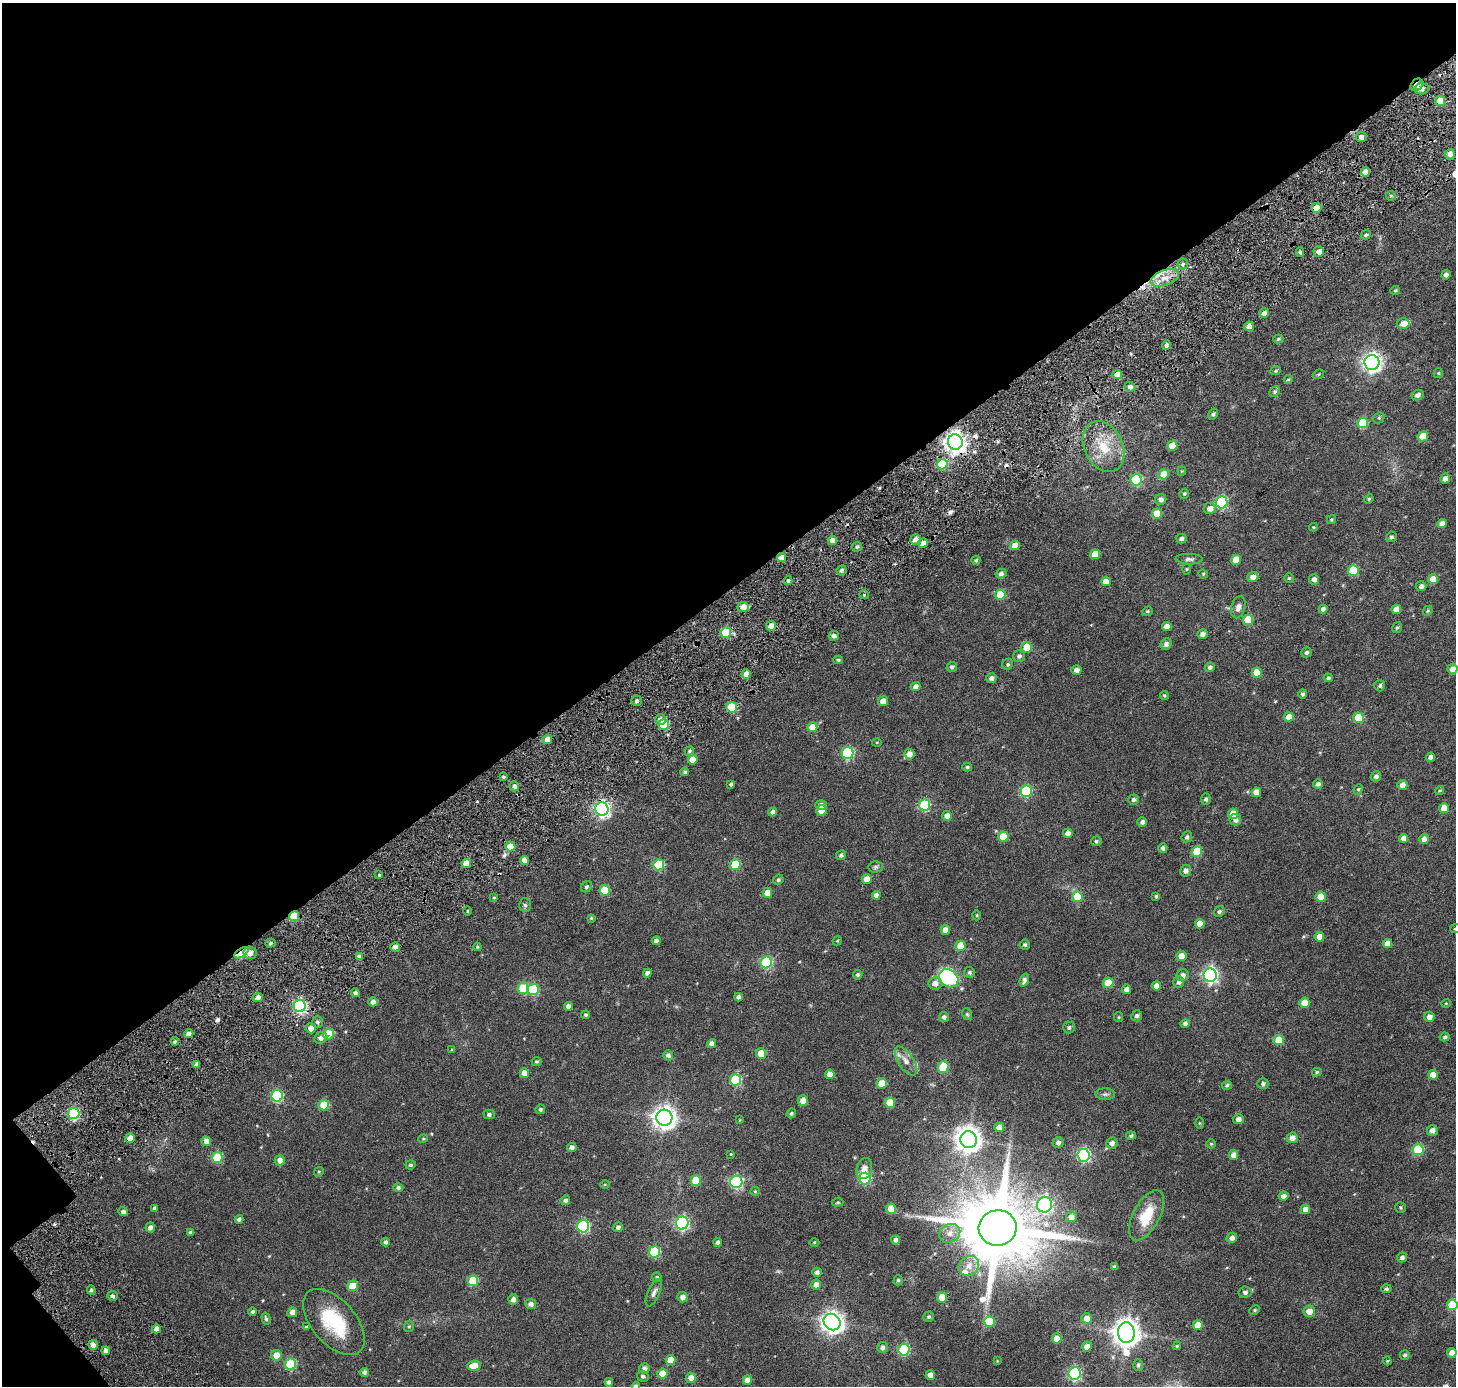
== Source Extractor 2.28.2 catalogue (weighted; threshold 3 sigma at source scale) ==
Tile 1 of 2 x 2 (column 1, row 1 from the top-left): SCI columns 166-1619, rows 1603-2986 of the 3240 x 3222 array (HDU 1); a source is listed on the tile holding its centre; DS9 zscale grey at full resolution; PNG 1458 x 1388 px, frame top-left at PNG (2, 3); each listed source drawn as its Kron ellipse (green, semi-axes under 4 px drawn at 4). Shown black and unused: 43% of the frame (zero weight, under 3 of 6 exposures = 12% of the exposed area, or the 3 px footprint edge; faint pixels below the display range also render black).
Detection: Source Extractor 2.28.2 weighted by HDU 2 'WHT'; one run over the whole footprint, this tile lists its part. Background 0.0347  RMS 0.0064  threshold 0.0263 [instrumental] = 3 sigma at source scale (4.09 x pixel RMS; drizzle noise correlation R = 1.36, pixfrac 0.8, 0.0396/0.0396 arcsec/px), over >= 5 px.
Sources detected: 387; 1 too faint to see at this stretch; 7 cosmic-ray / hot-pixel residue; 1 long thin detection or spike segment (spike, bleed or trail) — neither listed nor drawn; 3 inside a brighter listed object's ellipse — not listed separately; the other 375 listed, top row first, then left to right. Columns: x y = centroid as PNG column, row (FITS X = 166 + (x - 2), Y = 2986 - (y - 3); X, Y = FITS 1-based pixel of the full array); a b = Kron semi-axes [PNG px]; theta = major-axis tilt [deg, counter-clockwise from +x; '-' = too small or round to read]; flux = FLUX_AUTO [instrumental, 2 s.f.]
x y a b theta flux
1417 85 7 5 46 3.5
1422 89 7 6 - 2.4
1440 101 5 5 - 11
1361 137 5 5 - 2.4
1450 154 5 5 - 2.5
1365 172 4 4 - 4.2
1391 196 5 5 - 0.76
1316 208 5 5 - 6.2
1366 235 5 4 - 0.83
1300 252 5 4 - 1.1
1319 252 5 5 - 2.7
1183 264 6 5 - 1.1
1446 275 4 4 - 1.9
1165 278 15 7 19 5.9
1395 290 5 4 - 0.62
1264 313 5 4 - 2.1
1403 324 6 5 - 3.6
1249 326 5 5 - 3.4
1278 339 5 4 - 0.86
1166 345 4 4 - 2
1372 362 7 7 - 230
1276 371 5 4 - 0.69
1438 373 5 5 - 0.63
1318 374 6 4 22 0.63
1117 375 5 4 - 5.2
1288 379 4 4 - 0.58
1130 387 5 5 - 2
1274 392 6 4 45 1
1417 395 6 5 - 1.8
1213 414 6 4 59 1.2
1379 418 6 5 - 0.79
1363 423 5 5 - 19
1423 436 5 5 - 10
955 442 8 7 - 340
1104 446 27 19 -65 17
1172 446 5 5 - 10
942 464 5 5 - 23
1182 471 4 4 - 0.51
1164 474 5 5 - 7
1445 479 5 4 - 2.6
1136 480 6 5 - 35
1184 494 5 4 - 0.84
1161 499 6 5 - 2.1
1369 499 5 4 - 0.66
1222 502 6 6 - 51
1210 508 6 5 - 3.2
1157 514 5 5 - 11
1331 520 4 4 - 0.69
1442 524 5 4 - 3
1313 527 4 4 - 0.53
1391 537 5 5 - 1
916 539 5 5 - 2.7
1181 539 5 4 - 1.2
832 540 5 4 - 4.1
923 543 5 4 - 1.8
1015 546 5 4 - 5.4
857 547 5 5 - 1.1
1095 554 5 4 - 7.5
781 558 4 4 - 4.5
1189 559 13 5 -1 1.8
976 560 4 4 - 0.8
1236 560 5 4 - 7
1186 569 5 3 - 0.51
841 570 5 4 - 1.3
1353 570 5 5 - 21
1001 574 5 4 - 1.7
1203 574 5 4 - 0.62
1253 577 6 5 - 2.6
1289 578 5 4 - 0.62
1314 579 5 5 - 2.2
1433 579 5 5 - 7.5
788 581 4 3 - 0.87
1106 582 5 4 - 5.2
1421 586 5 4 - 1.7
864 595 5 3 - 0.53
1000 595 5 5 - 14
743 607 6 5 - 4.9
1238 607 11 7 74 2.9
1323 609 4 4 - 2.4
1396 609 4 4 - 4.4
1147 611 5 4 - 0.75
1428 611 5 4 - 0.68
1248 620 5 5 - 16
771 626 5 4 - 3.9
1167 627 4 4 - 4.7
1397 627 5 4 - 0.8
726 633 5 5 - 24
1203 634 5 4 - 2.3
834 636 5 4 - 1.9
1166 644 6 5 - 1.9
1027 647 5 5 - 8.4
1306 652 5 5 - 1.1
1019 656 6 6 - 1.8
838 660 5 4 - 0.87
1008 664 6 5 - 0.92
952 667 5 5 - 1.2
1210 667 5 4 - 1.5
1452 669 5 5 - 3.3
1076 670 5 4 - 2.5
1257 672 5 5 - 8
746 674 5 4 - 4.1
991 678 5 4 - 2
1328 678 4 4 - 1
915 686 5 4 - 2.2
1380 686 5 5 - 1.1
1303 694 5 4 - 1.1
1164 695 4 4 - 0.75
637 701 5 5 - 1.4
883 701 5 5 - 4.2
732 707 5 5 - 24
1289 717 5 4 - 5.4
1358 718 5 5 - 20
660 720 5 5 - 2.6
664 725 5 5 - 18
812 727 5 5 - 7.3
547 739 5 4 - 3.7
877 742 5 3 - 0.45
689 751 5 4 - 0.99
848 753 6 6 - 47
909 754 5 5 - 3.8
1431 757 4 4 - 2.4
693 760 5 5 - 7
967 767 5 4 - 0.74
685 772 4 4 - 0.97
1376 776 5 5 - 1.6
503 777 4 3 - 0.67
731 784 4 4 - 0.96
1318 784 5 4 - 1.7
1402 785 5 5 - 3.1
514 786 5 4 - 1.6
1358 789 5 4 - 0.76
1440 790 4 4 - 0.61
1026 791 5 5 - 36
1256 792 4 4 - 3.9
1206 799 5 5 - 1.2
1133 800 5 5 - 1.2
821 805 6 4 -3 2.6
925 805 5 5 - 35
1444 808 5 5 - 7.2
602 809 7 6 - 140
821 810 5 5 - 8.5
773 812 4 4 - 2.4
1233 814 5 5 - 7.9
947 816 5 5 - 4.2
1235 820 6 5 - 2.3
1142 822 5 4 - 1.9
1068 833 5 4 - 2.6
1003 837 5 5 - 11
1187 837 6 5 - 1.3
1404 838 4 4 - 3.7
1424 839 5 5 - 2.9
1096 841 5 5 - 1.1
510 846 5 5 - 6.1
1163 848 5 4 - 1.5
1197 852 5 5 - 19
841 855 5 4 - 1.4
524 860 4 4 - 3.3
466 863 5 4 - 6.8
659 865 5 5 - 28
735 865 5 5 - 22
876 867 7 5 2 1.2
1186 871 6 5 - 2.2
379 875 4 3 - 0.58
867 879 5 5 - 5.3
778 880 5 5 - 1
586 887 6 5 - 1.1
605 890 5 5 - 16
767 893 5 5 - 6
876 895 4 4 - 2.6
1156 896 3 3 - 0.88
494 897 4 3 - 0.49
1077 897 5 5 - 13
1321 897 5 5 - 8
525 905 7 6 - 1.1
467 911 5 3 - 0.54
1219 912 5 5 - 1.2
977 915 5 3 - 0.53
294 916 5 5 - 17
591 918 4 4 - 0.62
1200 924 5 4 - 5.3
1455 929 5 4 - 0.67
945 930 5 4 - 4
1319 937 5 5 - 5.3
656 941 4 4 - 1.8
837 941 5 3 - 0.48
271 943 5 4 - 1
1387 944 4 4 - 4.8
1025 945 5 5 - 0.86
960 946 5 5 - 9.8
395 947 5 4 - 2.9
477 947 4 4 - 0.52
241 953 8 4 35 35
250 953 6 6 - 3.4
1181 956 5 5 - 4.5
359 957 4 4 - 2.2
766 962 6 5 - 49
969 972 5 5 - 1.2
647 973 4 4 - 1.9
858 975 5 4 - 0.96
1183 975 6 6 - 2.1
1210 975 7 6 - 120
949 978 10 8 -37 49
1024 980 7 4 71 1.7
1179 982 6 5 - 1.7
935 983 6 6 - 3.5
1108 983 5 5 - 11
1156 986 4 4 - 3
523 988 5 5 - 23
533 989 6 5 - 31
1126 989 4 4 - 2.2
355 993 4 4 - 1.4
258 997 5 4 - 2.2
738 997 4 4 - 2
373 1002 4 4 - 3.3
1304 1003 5 5 - 8.1
1446 1003 4 4 - 0.52
300 1006 6 6 - 96
568 1006 4 4 - 2.3
967 1014 6 5 - 0.66
586 1015 4 4 - 0.94
1137 1016 6 5 - 1.4
944 1017 5 5 - 1.7
1119 1017 5 4 - 0.56
1429 1017 5 5 - 3.4
317 1022 6 5 - 1.4
1185 1024 5 4 - 1.5
1069 1027 6 6 - 1.2
311 1028 5 5 - 4.3
189 1034 4 4 - 2.7
329 1034 5 5 - 20
1445 1037 5 4 - 0.91
321 1038 7 5 30 2
1279 1040 5 5 - 13
175 1041 4 4 - 0.77
712 1043 5 4 - 2.2
452 1050 4 3 - 0.42
761 1054 5 5 - 12
668 1055 5 5 - 1.8
536 1061 5 4 - 0.72
906 1061 16 7 -57 4.3
197 1064 4 4 - 2
943 1067 5 5 - 23
1317 1072 5 4 - 0.71
524 1073 5 4 - 4.9
830 1074 5 4 - 4.9
1433 1075 5 5 - 6.1
736 1080 5 5 - 34
882 1083 5 5 - 9.7
1263 1084 5 5 - 1.4
1227 1085 5 4 - 1
1105 1094 9 6 -2 1.5
277 1096 6 5 - 50
803 1101 5 5 - 5
890 1103 5 5 - 11
324 1105 5 5 - 13
540 1109 5 4 - 0.98
791 1113 5 4 - 1
74 1114 6 5 - 51
489 1114 5 5 - 1.4
664 1118 8 8 - 390
1238 1119 5 5 - 2.1
740 1120 4 3 - 0.33
1199 1123 5 3 - 0.46
999 1127 5 5 - 3.6
1432 1130 5 5 - 2.5
1131 1136 5 4 - 1
130 1138 5 4 - 4.1
1292 1138 5 5 - 3.9
423 1139 5 3 - 0.48
968 1140 8 8 - 510
206 1141 5 4 - 3.9
1058 1142 5 5 - 1.8
1112 1143 6 5 - 2
1211 1144 5 4 - 0.55
572 1147 5 4 - 2.1
1418 1150 5 5 - 26
731 1154 4 3 - 0.43
1083 1155 6 6 - 76
1234 1155 5 4 - 3.7
217 1158 5 5 - 23
280 1160 5 5 - 3
410 1165 5 4 - 0.85
864 1169 10 7 73 3.8
319 1172 5 4 - 0.65
865 1179 6 5 - 44
696 1180 5 5 - 14
736 1182 6 6 - 61
605 1184 5 3 - 0.47
398 1188 5 4 - 1.2
755 1191 5 4 - 0.64
1283 1196 5 4 - 2.5
565 1200 5 4 - 1.5
838 1202 6 4 6 0.65
1045 1205 8 7 - 88
1400 1207 5 5 - 0.75
155 1208 4 3 - 1.1
891 1209 5 5 - 6.6
1305 1209 5 5 - 3.6
123 1212 5 4 - 1.5
1147 1215 28 13 62 16
1071 1217 5 5 - 3.3
239 1219 4 4 - 1.3
682 1223 6 6 - 85
583 1226 6 6 - 55
618 1227 5 5 - 1.7
150 1228 5 4 - 2
998 1228 19 18 - 6300
191 1232 4 3 - 1.4
950 1233 11 9 25 4
1232 1238 5 5 - 2.5
896 1240 4 4 - 2
386 1242 4 4 - 1.3
718 1242 4 4 - 1.6
814 1242 5 3 - 0.52
654 1252 5 5 - 31
1402 1257 5 4 - 1.6
969 1266 11 9 43 4.8
1114 1267 3 3 - 0.95
817 1272 4 4 - 1.4
657 1277 5 4 - 0.81
898 1280 5 4 - 0.76
473 1281 5 5 - 22
816 1284 5 4 - 2.6
353 1286 5 5 - 15
1386 1289 5 4 - 1.1
91 1290 5 4 - 1.1
1245 1292 6 5 - 1.6
654 1293 15 6 66 2.1
112 1296 5 5 - 1.4
683 1297 5 5 - 2.4
942 1297 5 5 - 8.2
513 1300 5 5 - 2.3
531 1304 5 5 - 2.1
1452 1305 5 5 - 18
1255 1310 6 4 27 0.74
1309 1311 6 5 - 4.4
253 1312 4 4 - 1.1
292 1312 5 5 - 3.3
928 1317 5 5 - 0.91
1087 1318 5 5 - 4.4
266 1319 6 3 -76 0.95
989 1321 5 5 - 17
334 1322 39 22 -49 30
832 1322 9 7 -41 340
1198 1325 5 5 - 8.5
409 1326 5 5 - 0.74
306 1327 3 3 - 0.6
156 1329 4 4 - 3.4
1126 1333 10 8 -88 590
1057 1339 5 4 - 6.9
93 1345 5 4 - 3.2
1087 1346 5 5 - 3.6
1177 1346 4 3 - 0.52
882 1347 5 5 - 2.1
904 1350 6 5 - 46
106 1351 4 4 - 2.3
1452 1353 5 4 - 3
276 1355 5 5 - 6.1
1405 1355 5 4 - 0.91
671 1360 5 5 - 7.8
997 1361 4 4 - 0.37
1387 1361 4 4 - 0.49
291 1364 6 5 - 36
1138 1365 6 5 - 1.1
474 1366 7 5 4 6
644 1368 5 5 - 1.7
364 1372 4 4 - 1.5
662 1373 5 5 - 9.5
1075 1373 6 6 - 73
930 1375 5 4 - 4.1
643 1376 6 5 - 1.1
691 1378 5 5 - 4.3
747 1380 4 4 - 4.6
609 1382 4 4 - 1.8
636 1386 4 4 - 1.6
Overlapping masked pixels (flux is a lower limit): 10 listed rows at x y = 1417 85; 1440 101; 1316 208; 1117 375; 955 442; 781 558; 732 707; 602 809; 294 916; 241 953
Isophote crosses this tile's border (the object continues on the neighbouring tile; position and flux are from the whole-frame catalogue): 3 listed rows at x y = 1455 929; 1452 1305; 636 1386